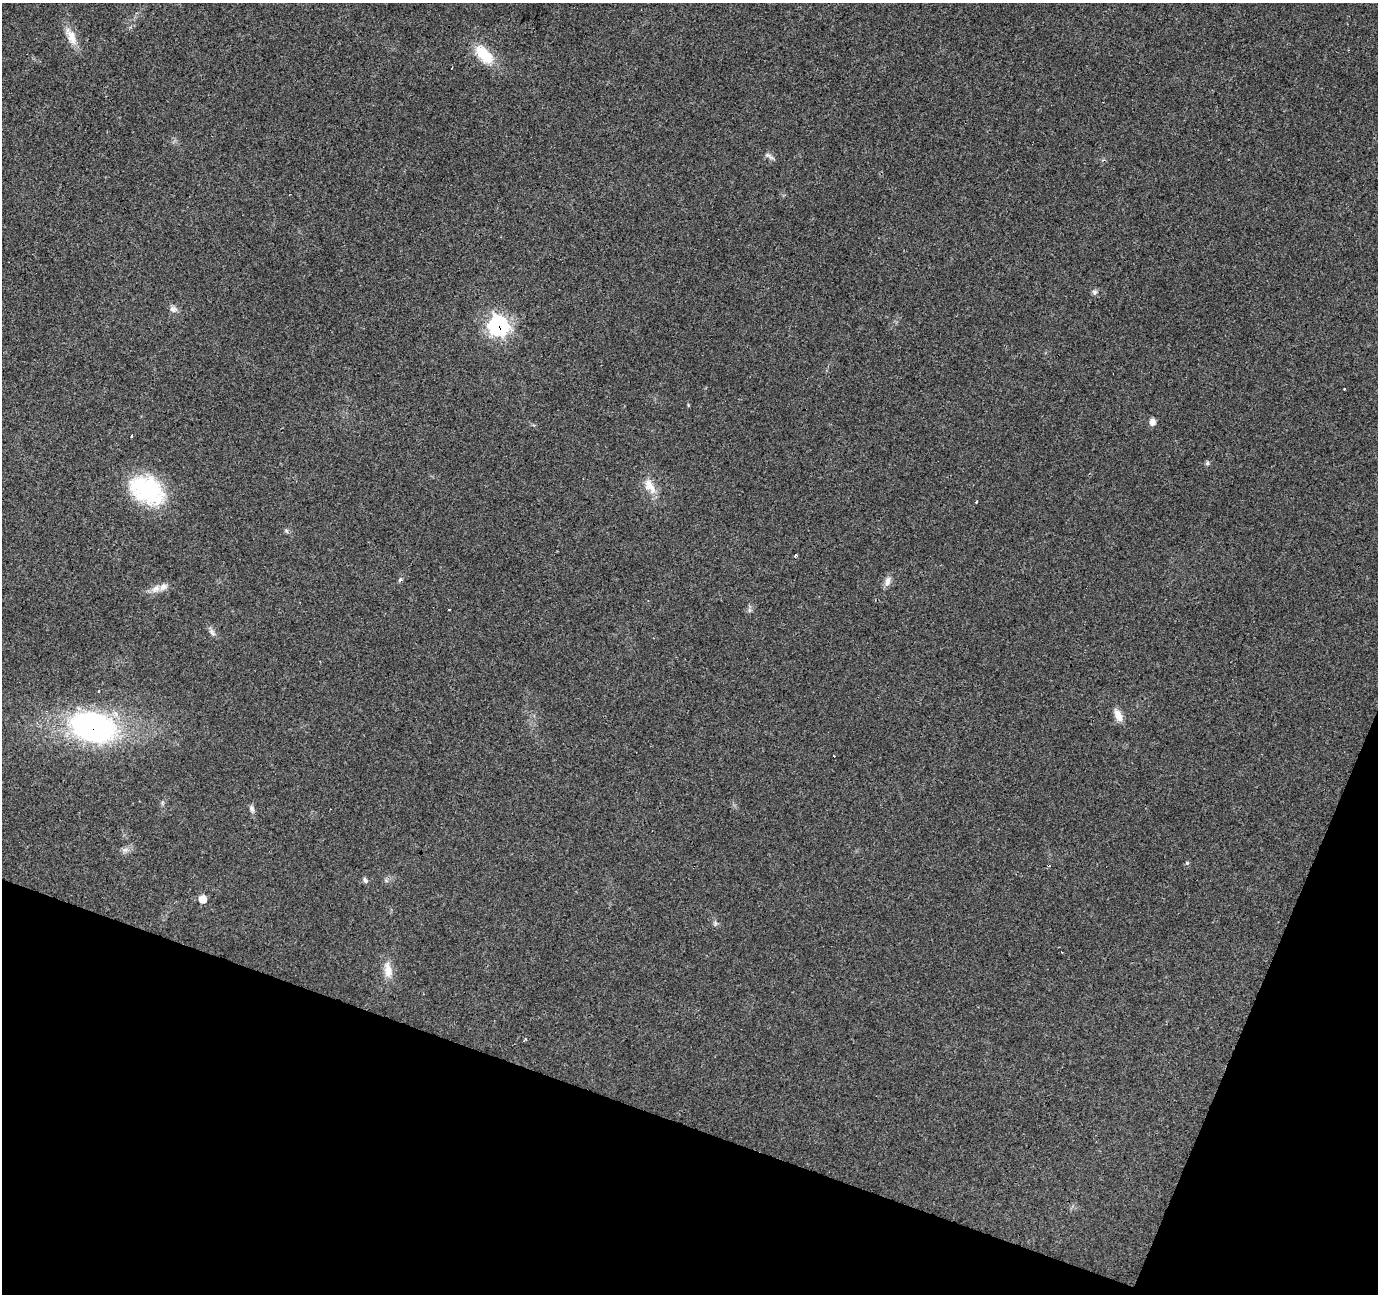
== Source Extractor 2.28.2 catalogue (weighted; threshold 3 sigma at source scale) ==
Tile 15 of 4 x 4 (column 3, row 4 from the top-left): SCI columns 2755-4130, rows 209-1500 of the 5511 x 5649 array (HDU 1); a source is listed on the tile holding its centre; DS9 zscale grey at full resolution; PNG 1380 x 1296 px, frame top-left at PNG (2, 3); no overlay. Shown black and unused: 18% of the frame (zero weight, under 3 of 4 exposures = <1% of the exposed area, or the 3 px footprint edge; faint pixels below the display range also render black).
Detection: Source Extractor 2.28.2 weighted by HDU 2 'WHT'; one run over the whole footprint, this tile lists its part. Background 0.0285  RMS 0.0034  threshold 0.0154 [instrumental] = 3 sigma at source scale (4.5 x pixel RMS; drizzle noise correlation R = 1.50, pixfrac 1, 0.0396/0.0396 arcsec/px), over >= 5 px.
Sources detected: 36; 5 cosmic-ray / hot-pixel residue — not listed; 1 inside a brighter listed object's ellipse — not listed separately; the other 30 listed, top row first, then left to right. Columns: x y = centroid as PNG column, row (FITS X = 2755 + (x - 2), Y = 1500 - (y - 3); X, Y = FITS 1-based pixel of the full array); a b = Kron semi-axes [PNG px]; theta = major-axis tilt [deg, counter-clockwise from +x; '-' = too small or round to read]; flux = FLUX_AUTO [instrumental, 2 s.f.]
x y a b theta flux
71 36 27 11 -66 5
484 54 24 13 -47 11
771 157 11 5 -29 1.1
1094 292 8 7 - 0.94
173 309 11 9 -8 1.5
498 325 10 10 - 95
1152 422 8 6 78 2
131 436 3 3 - 1.1
1207 463 5 5 - 0.69
650 486 26 10 -58 4.7
147 490 43 29 -29 30
976 502 3 2 - 0.58
287 531 6 4 -70 0.53
795 555 3 3 - 0.93
400 580 7 4 43 0.55
887 582 13 7 78 2
156 589 13 9 41 2.6
449 609 3 3 - 1.6
212 632 13 6 -53 1.3
98 691 2 2 - 0.36
1118 715 15 8 -64 3.4
92 727 41 26 -13 91
252 809 10 6 -73 1.2
125 850 9 6 20 1.3
1187 863 5 4 - 0.43
365 880 8 5 -67 0.8
202 899 8 7 - 3.7
715 923 8 4 -90 0.71
388 970 21 10 -82 4.6
526 1039 4 3 - 0.36
Overlapping masked pixels (flux is a lower limit): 2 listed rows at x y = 498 325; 92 727